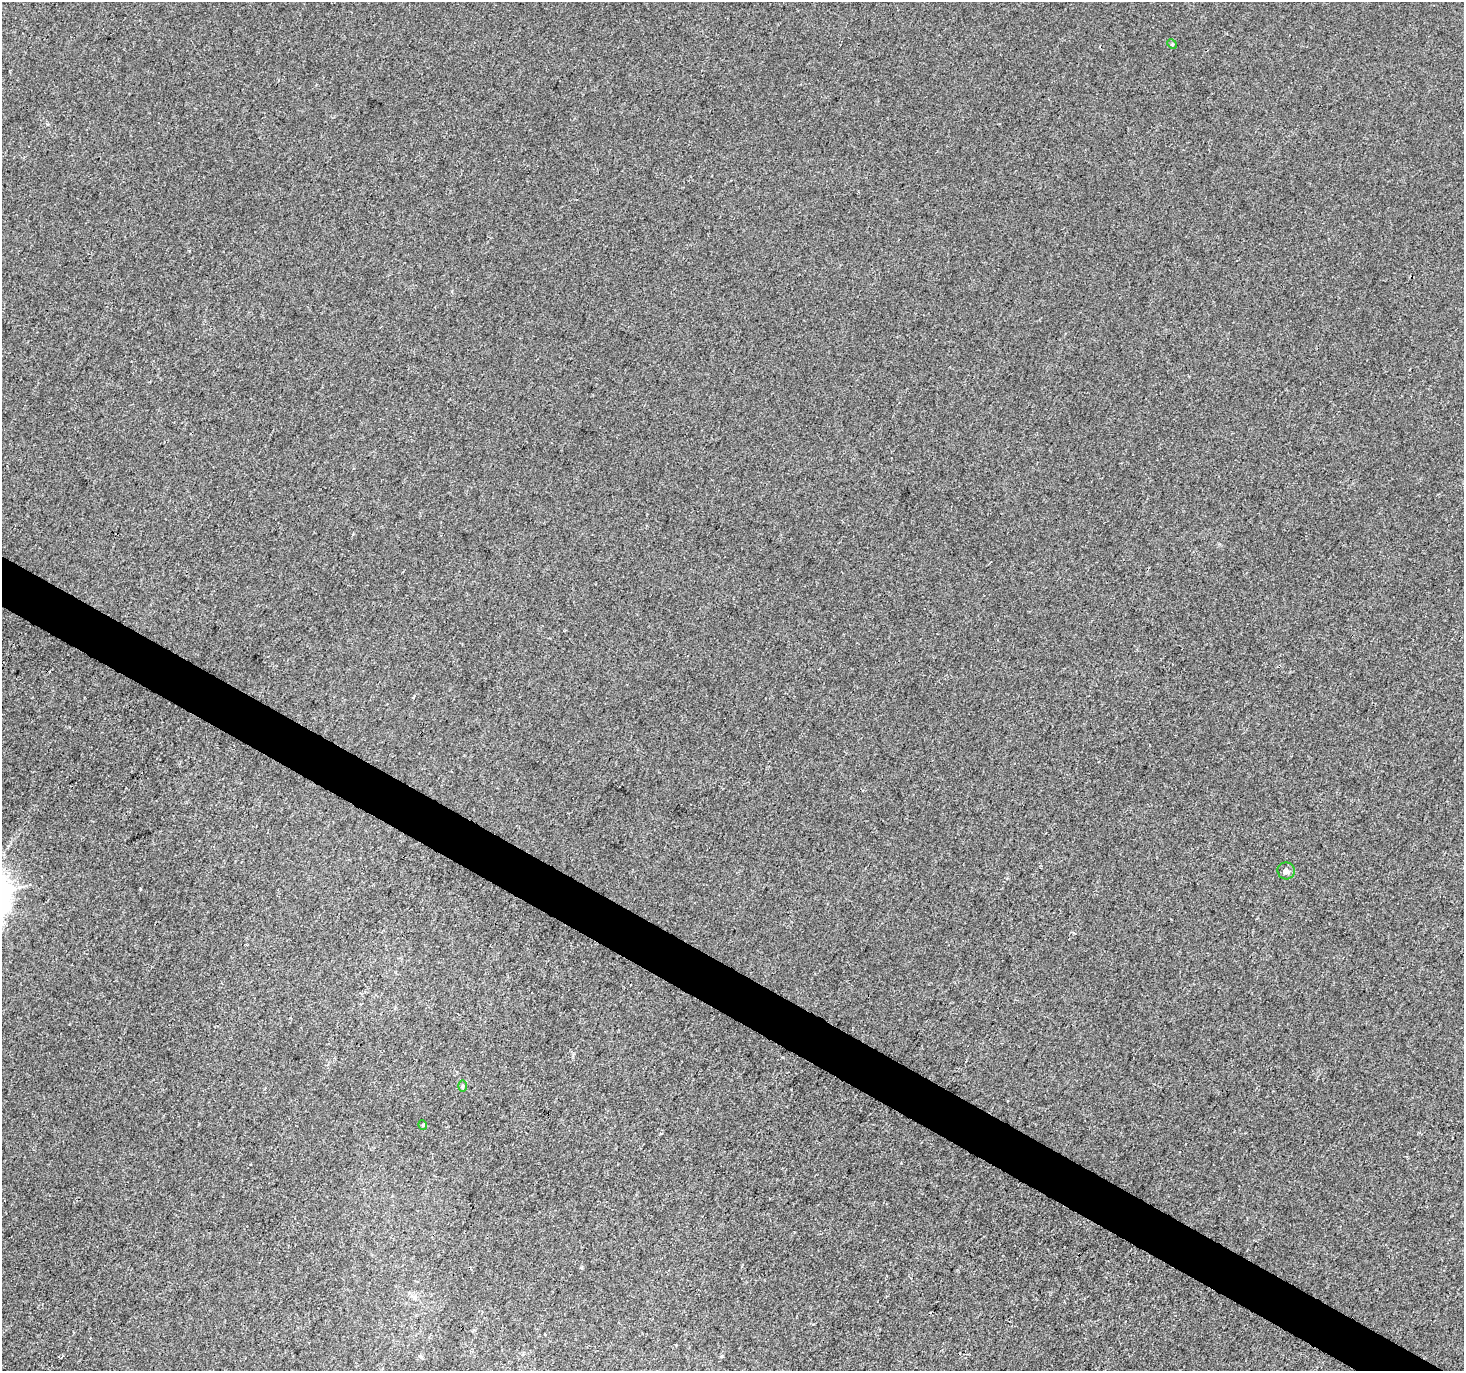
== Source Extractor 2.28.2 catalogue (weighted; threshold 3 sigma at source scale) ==
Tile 6 of 4 x 4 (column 2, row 2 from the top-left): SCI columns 1471-2932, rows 3000-4368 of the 5856 x 5932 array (HDU 1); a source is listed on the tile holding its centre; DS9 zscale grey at full resolution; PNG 1466 x 1373 px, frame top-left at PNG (2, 2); each listed source drawn as its Kron ellipse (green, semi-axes under 4 px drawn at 4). Shown black and unused: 3% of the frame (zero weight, under 3 of 4 exposures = <1% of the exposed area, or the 3 px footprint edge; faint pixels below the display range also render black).
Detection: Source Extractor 2.28.2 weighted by HDU 2 'WHT'; one run over the whole footprint, this tile lists its part. Background 0.0017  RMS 0.003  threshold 0.0137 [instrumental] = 3 sigma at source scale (4.5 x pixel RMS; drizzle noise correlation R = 1.50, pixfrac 1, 0.0396/0.0396 arcsec/px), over >= 5 px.
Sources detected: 4; all 4 listed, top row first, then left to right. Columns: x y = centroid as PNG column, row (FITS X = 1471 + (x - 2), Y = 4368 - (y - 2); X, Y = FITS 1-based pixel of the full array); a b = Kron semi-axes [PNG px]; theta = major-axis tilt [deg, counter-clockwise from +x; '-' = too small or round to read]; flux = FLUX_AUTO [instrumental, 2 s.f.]
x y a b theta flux
1172 44 5 4 - 0.36
1286 871 8 8 - 1.1
462 1086 6 4 89 0.43
423 1125 5 3 - 0.27